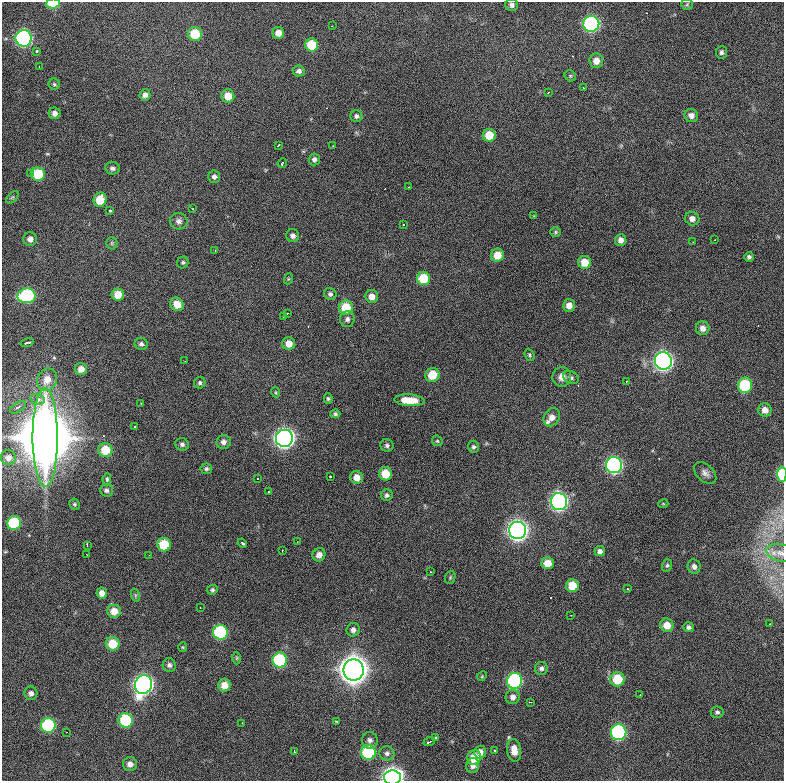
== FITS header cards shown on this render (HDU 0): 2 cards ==
NAXIS1  =                  782 / length of data axis 1
NAXIS2  =                  779 / length of data axis 2

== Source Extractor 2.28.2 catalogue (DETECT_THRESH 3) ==
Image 782 x 779 px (HDU 0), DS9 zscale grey, 1 PNG px = 1 image px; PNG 786 x 783 px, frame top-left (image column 1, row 779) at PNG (2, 2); each listed source drawn as its Kron ellipse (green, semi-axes under 4 px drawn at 4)
Background 921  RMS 25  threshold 74.3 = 3 sigma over >= 5 px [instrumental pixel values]
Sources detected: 180; all 180 listed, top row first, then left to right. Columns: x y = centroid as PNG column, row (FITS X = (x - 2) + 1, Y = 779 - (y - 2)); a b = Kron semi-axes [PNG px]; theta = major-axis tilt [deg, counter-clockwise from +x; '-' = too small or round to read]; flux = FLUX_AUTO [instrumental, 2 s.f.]
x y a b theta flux
53 3 7 5 2 7.3e+04
687 4 6 5 - 2.6e+03
512 5 6 6 - 5.9e+03
591 24 8 8 - 3.6e+05
332 26 3 2 - 1.8e+03
278 33 6 6 - 1.3e+04
195 34 7 7 - 5.0e+04
24 38 8 8 - 3.9e+05
312 45 6 6 - 5.3e+04
36 51 3 3 - 6.1e+03
721 52 6 5 - 4.4e+03
596 61 7 7 - 1.4e+04
39 66 3 2 - 6.6e+03
299 71 6 5 - 5.5e+03
570 76 6 5 - 2.3e+03
54 84 5 5 - 2.6e+03
584 88 3 2 - 1.3e+03
548 93 3 2 - 1.3e+03
145 95 6 5 - 6.1e+03
228 96 6 6 - 2.0e+04
55 113 6 6 - 7.4e+03
691 115 7 6 - 9.3e+03
356 116 6 6 - 3.9e+03
489 135 6 6 - 3.0e+04
278 145 3 2 - 3.0e+03
333 146 2 2 - 9.4e+02
314 159 6 5 - 4.8e+03
282 163 5 3 - 8.2e+03
112 168 7 6 - 5.2e+03
30 174 3 3 - 1.9e+03
38 174 7 6 - 5.8e+04
214 177 6 6 - 5.5e+03
408 187 3 2 - 1.3e+03
12 197 7 4 44 3.0e+03
100 200 7 6 - 3.9e+04
192 209 3 3 - 1.3e+03
110 211 3 3 - 5.0e+03
534 216 2 2 - 1.3e+03
692 219 7 6 - 9.1e+03
179 221 9 8 - 6.6e+03
404 224 3 3 - 2.8e+03
556 232 5 5 - 2.5e+03
293 236 6 6 - 5.9e+03
30 239 7 7 - 8.5e+03
621 240 6 5 - 9.0e+03
714 240 2 2 - 1.5e+03
693 242 2 2 - 1.0e+03
112 243 6 5 - 3.1e+03
215 250 3 2 - 1.6e+03
497 255 6 6 - 2.5e+04
749 257 5 5 - 3.9e+03
183 262 6 5 - 3.1e+03
585 262 6 6 - 2.4e+04
423 278 7 6 - 4.5e+04
288 279 5 3 - 1.9e+03
118 294 6 6 - 2.3e+04
330 294 6 5 - 4.3e+03
27 296 9 7 3 1.8e+05
372 296 6 6 - 1.3e+04
177 304 7 6 - 2.0e+04
569 305 6 6 - 1.3e+04
346 308 7 7 - 4.6e+04
287 314 3 2 - 1.3e+03
283 316 3 2 - 1.7e+03
347 319 8 7 - 6.2e+03
703 328 7 6 - 1.0e+04
27 343 7 2 16 4.4e+03
141 344 6 6 - 4.5e+03
289 344 6 6 - 1.7e+04
530 355 6 4 -65 2.6e+03
185 361 2 2 - 7.2e+02
663 361 9 8 - 8.1e+05
81 369 6 6 - 1.2e+04
432 375 7 7 - 3.4e+04
562 377 10 9 - 1.2e+04
571 377 8 6 -27 4.8e+03
47 379 11 9 61 1.7e+04
626 382 3 2 - 1.1e+03
200 383 6 5 - 3.5e+03
745 385 7 7 - 1.1e+05
275 392 5 3 - 1.7e+03
38 399 7 5 -14 7.8e+03
328 399 5 4 - 2.8e+03
409 400 15 6 -4 3.0e+04
141 403 3 3 - 2.4e+03
18 407 9 4 33 4.8e+03
765 410 7 6 - 1.3e+04
335 414 5 4 - 3.1e+03
552 417 9 7 60 1.3e+04
135 427 2 2 - 1.4e+03
45 438 49 12 -90 2.1e+07
284 438 8 8 - 9.9e+05
437 441 6 5 - 2.2e+03
223 442 7 7 - 7.5e+03
182 444 7 6 - 4.8e+03
387 445 6 6 - 4.2e+03
473 447 6 5 - 3.8e+03
105 450 7 7 - 4.1e+04
8 458 8 7 - 9.4e+03
614 465 8 8 - 4.3e+05
206 469 6 5 - 3.6e+03
705 473 13 8 -43 8.7e+03
385 474 6 6 - 3.2e+04
782 474 7 4 89 6.3e+04
330 476 3 2 - 3.6e+03
357 477 6 6 - 1.4e+04
257 478 2 2 - 1.3e+03
107 479 6 4 82 2.7e+03
106 490 6 6 - 4.7e+03
269 492 3 3 - 1.8e+03
387 495 6 5 - 4.1e+03
559 502 8 8 - 5.7e+05
75 504 6 5 - 2.4e+03
663 504 5 3 - 1.4e+03
14 523 7 7 - 1.0e+05
518 530 8 8 - 1.1e+06
297 542 2 2 - 8.0e+02
242 543 5 3 - 5.4e+03
87 545 4 2 - 3.2e+03
164 545 7 6 - 5.8e+04
282 551 3 2 - 2.2e+03
600 551 5 5 - 5.8e+03
780 553 14 8 -12 1.1e+04
87 555 2 2 - 1.1e+03
149 555 2 2 - 8.9e+02
319 555 7 6 - 1.0e+04
548 563 6 6 - 2.0e+04
667 565 6 5 - 2.9e+03
694 566 7 6 - 6.8e+03
430 572 3 3 - 1.9e+03
450 577 7 5 71 2.7e+03
572 586 6 6 - 3.4e+04
627 589 3 3 - 3.6e+03
212 590 5 4 - 2.9e+03
102 593 5 5 - 1.0e+04
135 595 7 4 -72 2.7e+03
200 607 2 2 - 1.2e+03
114 611 7 6 - 2.0e+04
571 615 2 2 - 1.1e+03
770 624 2 2 - 1.4e+03
667 625 7 6 - 2.0e+04
688 627 5 5 - 4.8e+03
353 630 7 6 - 6.6e+03
220 632 7 7 - 1.7e+05
113 644 7 7 - 4.0e+04
183 647 5 4 - 1.8e+03
237 658 6 4 89 2.3e+03
280 660 7 7 - 1.3e+05
169 665 7 6 - 5.4e+03
541 668 6 6 - 5.0e+03
354 670 10 10 - 2.7e+06
482 676 5 4 - 1.7e+03
617 679 7 7 - 4.8e+04
515 681 8 7 - 2.4e+05
143 684 9 8 - 8.1e+05
224 685 6 6 - 1.9e+04
31 693 7 6 - 6.6e+03
640 695 2 2 - 9.1e+02
513 697 7 7 - 8.0e+03
530 702 3 2 - 1.3e+03
717 712 6 5 - 3.6e+03
126 720 7 7 - 1.0e+05
336 721 3 3 - 1.6e+03
242 723 2 2 - 7.7e+02
48 725 7 7 - 1.6e+05
67 732 2 2 - 8.6e+02
619 732 8 8 - 2.7e+05
436 738 3 3 - 8.4e+03
370 740 8 8 - 6.8e+03
429 742 6 3 19 8.0e+03
514 750 11 7 -81 2.0e+04
495 751 3 2 - 1.9e+03
294 752 3 3 - 7.6e+03
368 752 7 7 - 1.4e+05
480 752 6 6 - 8.3e+03
387 753 7 7 - 5.0e+03
474 758 7 7 - 3.5e+04
130 764 7 7 - 9.2e+03
473 765 7 6 - 7.9e+03
392 777 8 7 - 1.0e+06
At the frame edge (FLAGS 8, measured only in part): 4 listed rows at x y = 53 3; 782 474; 780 553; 392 777